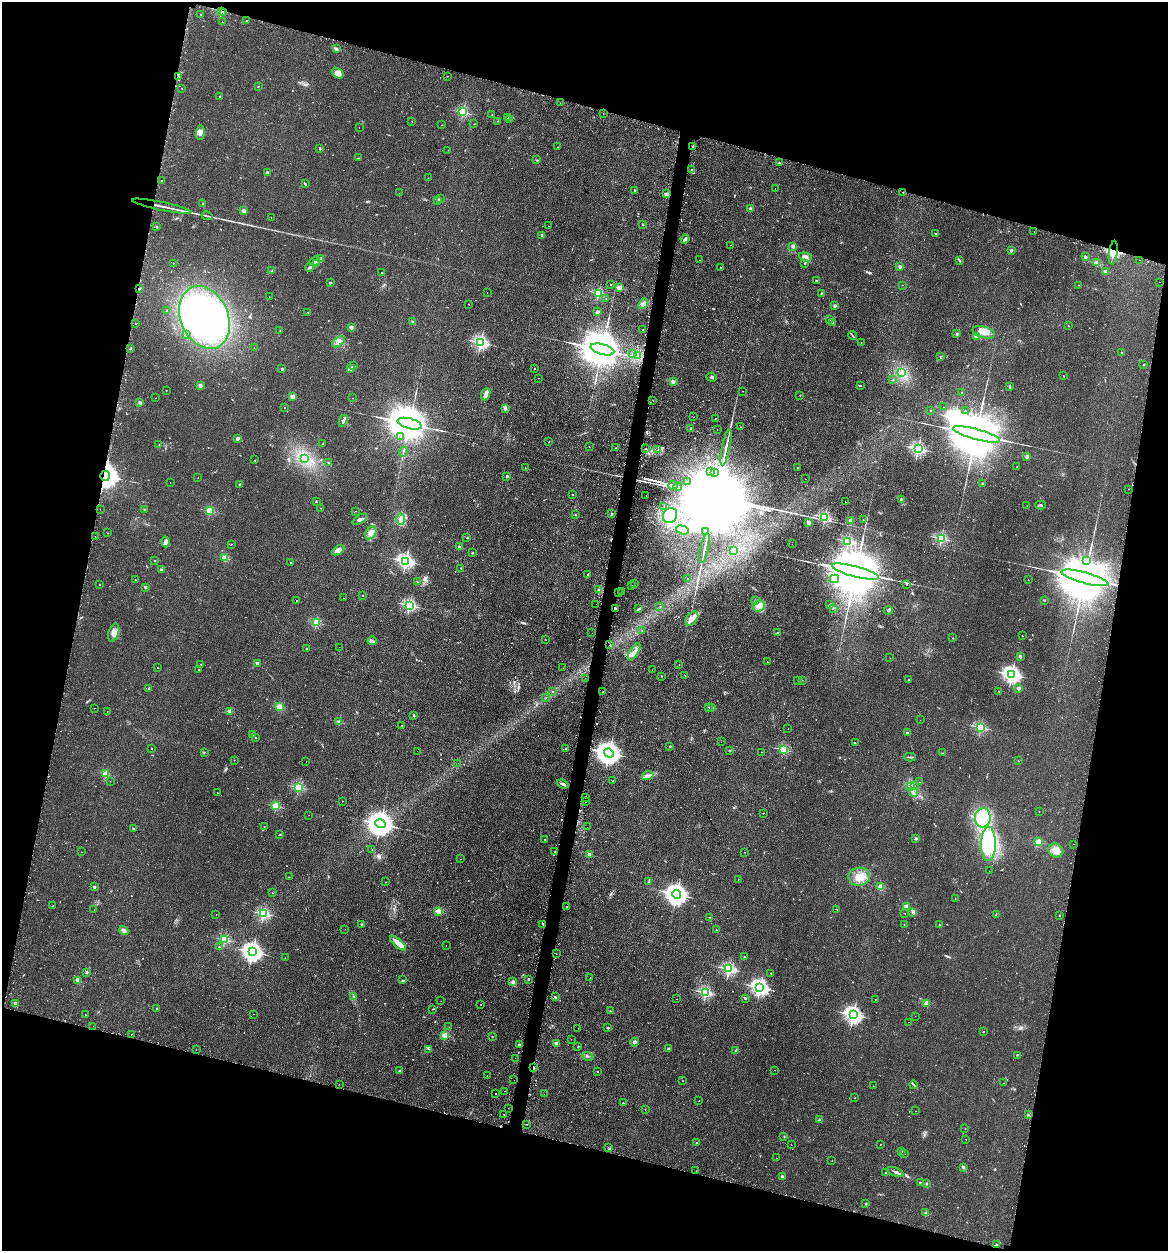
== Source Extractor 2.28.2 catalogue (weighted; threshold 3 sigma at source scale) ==
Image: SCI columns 179-4840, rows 206-5199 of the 5198 x 5223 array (HDU 1 of 3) = the unmasked area's bounding box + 8 px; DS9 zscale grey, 4 x 4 block average (1 PNG px = mean of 4 x 4 image px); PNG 1170 x 1253 px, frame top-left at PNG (2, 2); each listed source drawn as its Kron ellipse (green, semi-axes under 4 px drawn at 4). Shown black and unused: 30% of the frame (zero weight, under 2 of 3 exposures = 3% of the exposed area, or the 3 px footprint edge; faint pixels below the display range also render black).
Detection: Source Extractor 2.28.2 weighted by HDU 2 'WHT'. Background 0.0425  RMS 0.0057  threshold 0.0255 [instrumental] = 3 sigma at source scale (4.5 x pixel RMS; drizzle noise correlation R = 1.50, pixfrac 1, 0.05/0.05 arcsec/px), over >= 5 px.
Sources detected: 860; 9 too faint to see at this stretch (4 x 4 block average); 9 inside a brighter object's white glare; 79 cosmic-ray / hot-pixel residue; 15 long thin detections or spike segments (spike, bleed or trail) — neither listed nor drawn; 9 coinciding with a brighter row at this scale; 21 inside a brighter listed object's ellipse — not listed separately; of the other 718, all 500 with FLUX_AUTO >= 0.925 (the completeness limit of this list) listed and drawn (218 fainter detections not listed), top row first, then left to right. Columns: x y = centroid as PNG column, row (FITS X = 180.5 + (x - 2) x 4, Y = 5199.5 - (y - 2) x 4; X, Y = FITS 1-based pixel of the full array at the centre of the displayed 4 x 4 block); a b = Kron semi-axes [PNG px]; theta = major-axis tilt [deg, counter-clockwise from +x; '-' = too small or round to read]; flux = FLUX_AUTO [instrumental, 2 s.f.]
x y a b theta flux
221 11 4 2 - 4.4
223 13 2 2 - 1.6
201 15 2 2 - 3.4
246 21 2 2 - 2.8
222 22 2 2 - 0.98
336 49 3 2 - 3.4
338 73 6 4 -36 24
179 76 2 2 - 3
447 76 2 2 - 1.7
258 86 3 2 - 1.4
182 88 2 2 - 2.9
220 96 2 2 - 2.6
560 103 2 2 - 1
463 112 2 2 - 310
603 114 2 2 - 2.4
492 115 2 2 - 1.2
508 118 3 2 - 3.4
510 119 2 2 - 1.6
498 121 2 2 - 2
412 122 2 2 - 1.5
474 124 2 2 - 1
441 125 2 2 - 1
359 128 2 2 - 1.7
200 133 7 3 88 16
693 146 2 2 - 24
558 147 2 2 - 1.2
320 148 3 2 - 3.1
448 150 2 2 - 1.7
358 158 2 2 - 1.2
537 160 3 2 - 2.4
779 163 2 2 - 3.6
691 169 2 2 - 5.4
267 173 4 2 - 4
428 178 2 2 - 1.2
162 180 2 2 - 54
305 184 3 2 - 3.4
775 189 2 2 - 1.1
634 190 3 2 - 3.3
399 193 2 2 - 1.4
903 193 2 2 - 5.1
666 194 2 2 - 57
441 198 2 2 - 1.7
437 201 3 2 - 1.9
203 204 2 2 - 1.9
162 206 30 2 -12 28
750 209 2 2 - 37
244 211 2 2 - 61
207 216 5 2 - 4
271 218 2 2 - 2.6
642 224 2 2 - 12
156 226 2 2 - 8.8
548 226 2 2 - 1.4
1034 231 2 2 - 3.8
936 234 2 2 - 1.2
542 235 2 2 - 23
685 239 4 2 - 7.3
731 245 2 2 - 1.5
793 246 2 2 - 44
1011 250 2 2 - 28
1113 253 12 3 83 16
805 257 6 4 -17 15
1085 257 2 2 - 31
320 259 2 2 - 2.9
700 260 2 2 - 2.5
1140 260 2 2 - 7.8
314 261 6 2 39 7.7
960 261 4 2 - 4.1
173 263 2 2 - 2.5
317 263 3 2 - 3.3
805 263 2 2 - 2.6
1097 263 2 2 - 120
900 266 2 2 - 42
309 267 4 3 - 6.6
720 267 2 2 - 1.8
272 271 2 2 - 2.2
1106 271 2 2 - 77
381 272 2 2 - 1.5
816 280 2 2 - 5.6
1160 282 2 2 - 1.3
330 283 2 2 - 13
611 284 2 2 - 2.3
902 285 2 2 - 1.2
1078 285 2 2 - 1.1
619 287 2 2 - 100
139 289 2 2 - 12
487 293 2 2 - 1.3
598 293 2 2 - 300
821 293 2 2 - 2
269 297 2 2 - 1.6
606 299 2 2 - 3.4
469 304 2 2 - 1.9
643 304 6 4 50 12
835 306 2 2 - 32
167 310 2 2 - 1.4
308 312 2 2 - 1.5
598 312 3 2 - 8.8
204 317 32 24 -66 660
830 319 3 2 - 2.1
412 322 2 2 - 1.7
832 322 2 2 - 2.1
135 324 2 2 - 1.1
1068 325 2 2 - 1.4
351 327 2 2 - 41
643 330 2 2 - 10
280 331 2 2 - 1.1
984 332 12 5 -16 30
187 334 3 2 - 4
957 334 3 2 - 2.5
853 335 4 2 - 3.6
976 336 2 2 - 11
339 342 7 4 36 13
481 342 2 2 - 830
861 342 2 2 - 2.2
130 348 3 2 - 3.8
254 348 2 2 - 2.3
602 349 12 5 -15 25000
1121 353 2 2 - 1.7
632 354 2 2 - 3.1
637 355 3 2 - 4.7
940 356 2 2 - 1.2
1144 364 2 2 - 2.9
353 366 2 2 - 2.2
350 368 2 2 - 1.9
534 368 2 2 - 1.8
282 369 2 2 - 22
901 373 3 2 - 5.6
1064 376 2 2 - 2.6
712 377 5 2 - 4.5
539 378 2 2 - 1.1
893 380 2 2 - 1.9
673 382 2 2 - 56
860 385 2 2 - 3.5
200 386 2 2 - 49
1009 386 3 2 - 3.7
166 390 2 2 - 2.1
743 391 2 2 - 1.6
962 392 2 2 - 2.9
486 394 6 2 67 23
800 395 2 2 - 2.2
292 397 2 2 - 85
156 398 2 2 - 0.93
353 398 2 2 - 1.2
653 400 2 2 - 3.3
140 402 3 2 - 6
284 407 2 2 - 3.2
944 407 2 2 - 1.1
505 409 3 2 - 4.2
931 410 2 2 - 4.9
965 411 2 2 - 1.1
694 417 2 2 - 1.3
715 418 2 2 - 0.95
343 421 6 3 65 9.2
410 424 12 5 -15 23000
740 427 2 2 - 2.3
691 428 2 2 - 19
717 430 2 2 - 1.2
976 434 24 5 -15 53000
400 437 2 2 - 3.6
237 439 2 2 - 11
549 442 2 2 - 13
323 443 3 2 - 2.5
159 445 2 2 - 1.4
589 447 2 2 - 8.6
726 447 19 2 78 19
615 448 2 2 - 1.1
646 449 2 2 - 1.1
918 449 2 2 - 790
658 450 2 2 - 1.1
403 452 5 2 - 3.6
1027 456 2 2 - 49
304 458 3 2 - 5.7
255 460 2 2 - 3.5
328 462 2 2 - 1.2
797 467 2 2 - 1.9
1017 467 2 2 - 1.1
525 468 2 2 - 0.94
711 472 4 2 - 3.5
715 472 3 2 - 2.8
105 476 5 5 - 5800
507 476 2 2 - 19
198 478 2 2 - 0.99
805 479 2 2 - 3.3
170 482 2 2 - 1.4
688 482 2 2 - 4.7
982 483 2 2 - 5.5
240 484 3 2 - 1.6
673 485 4 2 - 2900
678 487 4 2 - 3900
1129 489 2 2 - 1.1
572 494 2 2 - 5.3
646 495 2 2 - 1.1
901 499 2 2 - 17
316 501 2 2 - 2.6
845 502 2 2 - 1.4
1041 505 5 3 - 5.7
1027 506 2 2 - 1.2
664 507 2 2 - 1.3
321 508 2 2 - 1.3
100 509 2 2 - 2.5
144 509 2 2 - 1.4
210 511 2 2 - 220
356 511 2 2 - 1
612 514 2 2 - 11
575 515 2 2 - 2.2
670 515 8 7 - 52
825 517 2 2 - 480
360 519 8 4 33 11
401 519 5 3 - 15
851 520 2 2 - 42
863 520 2 2 - 3
809 522 2 2 - 15
683 530 6 3 -19 11
705 531 2 2 - 2.4
108 533 2 2 - 2.7
371 533 7 5 60 17
95 537 2 2 - 4
467 538 2 2 - 1.7
941 538 2 2 - 430
848 541 2 2 - 320
165 542 5 4 - 12
231 544 2 2 - 1.2
792 544 2 2 - 1.3
459 547 2 2 - 28
705 548 15 2 77 13
338 550 7 3 31 19
734 551 2 2 - 1.5
472 553 2 2 - 12
225 558 2 2 - 150
1087 560 2 2 - 1.4
155 561 2 2 - 4.1
406 561 2 2 - 1000
290 563 2 2 - 2.1
461 568 3 2 - 2.2
161 570 2 2 - 24
855 572 24 5 -15 58000
587 574 2 2 - 4.6
687 578 2 2 - 0.98
1085 578 24 5 -15 55000
834 579 5 2 - 8.8
135 580 2 2 - 1.5
1028 580 2 2 - 1.3
417 582 2 2 - 0.95
635 583 2 2 - 2.6
100 584 2 2 - 1.4
907 584 2 2 - 1.4
632 585 2 2 - 0.94
145 587 2 2 - 14
599 589 3 2 - 5.9
621 592 2 2 - 2.8
619 593 2 2 - 3
363 595 2 2 - 4.9
344 598 2 2 - 0.99
296 600 2 2 - 2.3
755 600 3 2 - 3.7
1044 600 2 2 - 8.8
596 604 2 2 - 1.1
409 605 2 2 - 590
830 605 3 2 - 3.8
759 606 6 5 - 21
660 607 2 2 - 1.3
615 608 2 2 - 30
833 608 2 2 - 1.4
639 609 3 2 - 2.6
888 610 4 2 - 5.3
692 619 8 5 53 21
316 622 2 2 - 230
642 631 2 2 - 2
778 632 2 2 - 2.3
114 633 9 5 73 23
592 633 2 2 - 1.2
1022 636 2 2 - 1.8
953 638 2 2 - 1.5
545 639 2 2 - 1.2
372 641 4 3 - 6.3
610 645 2 2 - 2.9
339 647 2 2 - 2.5
307 648 2 2 - 7.2
634 652 10 3 59 18
1020 656 2 2 - 38
890 658 2 2 - 1.4
767 662 2 2 - 1.5
257 663 2 2 - 42
200 664 2 2 - 2.5
679 665 2 2 - 1.9
157 668 2 2 - 6.4
563 668 2 2 - 2.1
199 670 2 2 - 6
652 670 2 2 - 1
1012 674 3 2 - 1400
685 675 2 2 - 1.2
661 676 2 2 - 1.4
585 678 2 2 - 3.6
798 680 2 2 - 2.7
802 680 2 2 - 2.6
909 680 2 2 - 1.3
149 688 2 2 - 15
1018 688 2 2 - 48
552 691 2 2 - 1.1
999 691 2 2 - 2.9
603 692 2 2 - 2.1
546 698 2 2 - 1.1
279 707 2 2 - 150
708 707 2 2 - 2.9
712 707 2 2 - 2
95 708 2 2 - 2.2
107 711 2 2 - 0.96
230 711 2 2 - 69
414 715 2 2 - 4
920 720 2 2 - 1.5
339 722 2 2 - 62
401 725 2 2 - 1.2
981 727 2 2 - 420
788 729 2 2 - 1.3
907 732 2 2 - 2.6
253 735 4 2 - 4.2
255 737 3 2 - 1.8
721 742 2 2 - 1.5
855 743 3 2 - 1.5
670 746 2 2 - 8.7
151 748 2 2 - 1.9
566 749 2 2 - 11
730 750 2 2 - 15
784 750 2 2 - 260
417 751 2 2 - 1.4
204 752 2 2 - 1.9
762 752 2 2 - 2.8
609 753 5 4 - 3800
942 753 2 2 - 1.6
910 757 6 2 -1 4.4
234 760 2 2 - 1.3
1018 761 2 2 - 1.5
306 762 2 2 - 3.7
458 763 2 2 - 2.8
106 774 2 2 - 160
648 776 6 3 15 11
110 781 2 2 - 1.2
612 781 2 2 - 2.2
919 782 2 2 - 3
563 784 6 2 -22 7.8
911 786 2 2 - 3.5
914 786 2 2 - 2.3
298 787 2 2 - 390
914 792 4 2 - 8
217 793 2 2 - 2.4
586 797 2 2 - 59
342 801 2 2 - 1.9
586 802 2 2 - 36
276 806 2 2 - 210
1039 812 2 2 - 2
764 813 2 2 - 1.2
309 815 2 2 - 1.9
983 818 9 8 - 130
380 824 5 4 - 4700
264 826 2 2 - 1.7
587 827 2 2 - 1
134 829 2 2 - 3.7
280 835 2 2 - 2
916 838 2 2 - 27
544 839 2 2 - 1
1038 842 2 2 - 160
988 844 17 7 89 140
1074 844 2 2 - 1.2
372 849 2 2 - 1.3
1056 850 8 6 -29 32
81 852 2 2 - 1.2
555 852 2 2 - 3.1
745 852 2 2 - 1.6
589 854 2 2 - 48
460 859 2 2 - 1.9
989 871 2 2 - 2
289 877 2 2 - 0.94
859 877 11 9 11 47
738 879 2 2 - 1.2
386 882 2 2 - 1.6
649 882 3 2 - 2.8
94 887 2 2 - 22
881 887 2 2 - 120
272 893 2 2 - 3.5
677 894 4 3 - 2900
955 898 2 2 - 1
53 906 3 2 - 2.6
567 907 2 2 - 4.9
907 907 2 2 - 100
837 909 2 2 - 1.1
94 910 2 2 - 1.9
438 911 2 2 - 130
913 912 4 2 - 9.8
905 913 2 2 - 3.5
264 914 2 2 - 450
996 914 2 2 - 1.1
216 915 2 2 - 1.2
1060 915 2 2 - 4.7
709 917 2 2 - 1.4
543 924 2 2 - 1.4
362 925 2 2 - 26
904 925 2 2 - 1
940 925 2 2 - 1.8
345 929 2 2 - 1.4
716 929 2 2 - 6.5
124 931 5 3 - 8.4
224 940 2 2 - 300
398 943 10 3 -41 38
446 946 2 2 - 2.1
219 947 2 2 - 1.6
252 952 3 3 - 2200
556 954 2 2 - 2.1
744 957 2 2 - 2.6
285 958 2 2 - 0.94
729 969 2 2 - 610
86 972 2 2 - 23
771 973 2 2 - 4.7
590 977 2 2 - 2.3
78 980 2 2 - 76
403 980 2 2 - 1.6
529 980 2 2 - 1.6
513 982 2 2 - 69
760 987 3 2 - 1300
706 993 2 2 - 500
354 996 2 2 - 2.2
555 997 2 2 - 3
745 998 2 2 - 6.3
676 999 2 2 - 1.3
875 999 2 2 - 1.3
441 1001 2 2 - 2.2
15 1003 2 2 - 52
927 1003 2 2 - 100
481 1004 2 2 - 1.5
156 1008 2 2 - 3.4
432 1009 3 2 - 2
610 1011 2 2 - 1.8
254 1014 2 2 - 1.2
85 1015 2 2 - 1.2
853 1015 3 3 - 1500
915 1016 2 2 - 0.99
909 1022 2 2 - 2
93 1026 2 2 - 1.4
449 1027 2 2 - 1.3
578 1028 2 2 - 1
608 1028 2 2 - 15
983 1031 2 2 - 2.8
131 1034 2 2 - 2.6
445 1035 2 2 - 160
492 1036 2 2 - 1.7
571 1039 2 2 - 0.94
635 1042 4 3 - 6.4
556 1043 2 2 - 36
519 1045 3 2 - 5
578 1047 2 2 - 3
668 1048 2 2 - 17
428 1049 2 2 - 1.5
196 1050 2 2 - 4.7
736 1051 3 2 - 2.5
1017 1055 3 2 - 2
587 1056 5 2 - 3.6
515 1058 2 2 - 1.4
534 1068 2 2 - 20
775 1070 2 2 - 1.2
399 1071 2 2 - 3
597 1072 2 2 - 1.7
487 1076 2 2 - 1.2
514 1080 2 2 - 2.3
683 1081 2 2 - 2.2
1003 1083 2 2 - 1.1
339 1084 2 2 - 1.8
914 1085 4 2 - 3.4
873 1086 2 2 - 0.93
504 1091 2 2 - 1.4
496 1094 2 2 - 6.2
544 1094 2 2 - 2.2
855 1098 2 2 - 0.92
699 1101 2 2 - 0.95
623 1103 2 2 - 5.3
508 1108 2 2 - 0.98
645 1109 2 2 - 1
916 1111 2 2 - 0.97
504 1114 2 2 - 1.2
1028 1115 2 2 - 2.6
819 1120 3 2 - 3.6
527 1124 2 2 - 1.2
965 1128 2 2 - 1.3
784 1136 2 2 - 1.8
966 1139 2 2 - 2
696 1142 2 2 - 5.4
880 1144 2 2 - 1.4
791 1145 2 2 - 1.8
608 1147 2 2 - 4.4
901 1151 2 2 - 30
905 1154 2 2 - 1.1
777 1158 2 2 - 1
832 1161 2 2 - 1.1
963 1167 3 2 - 6.2
696 1171 2 2 - 1.1
896 1172 8 2 -23 9.3
886 1173 2 2 - 1.7
782 1176 2 2 - 25
920 1183 2 2 - 17
926 1183 2 2 - 4.5
866 1204 2 2 - 3.1
926 1213 2 2 - 47
996 1245 2 2 - 2.4
Overlapping masked pixels (flux is a lower limit): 8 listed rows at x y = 221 11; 162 206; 1113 253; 139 289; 105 476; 1085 578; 615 608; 534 1068
Diffuse or blended objects may show on this block-average render without a row.